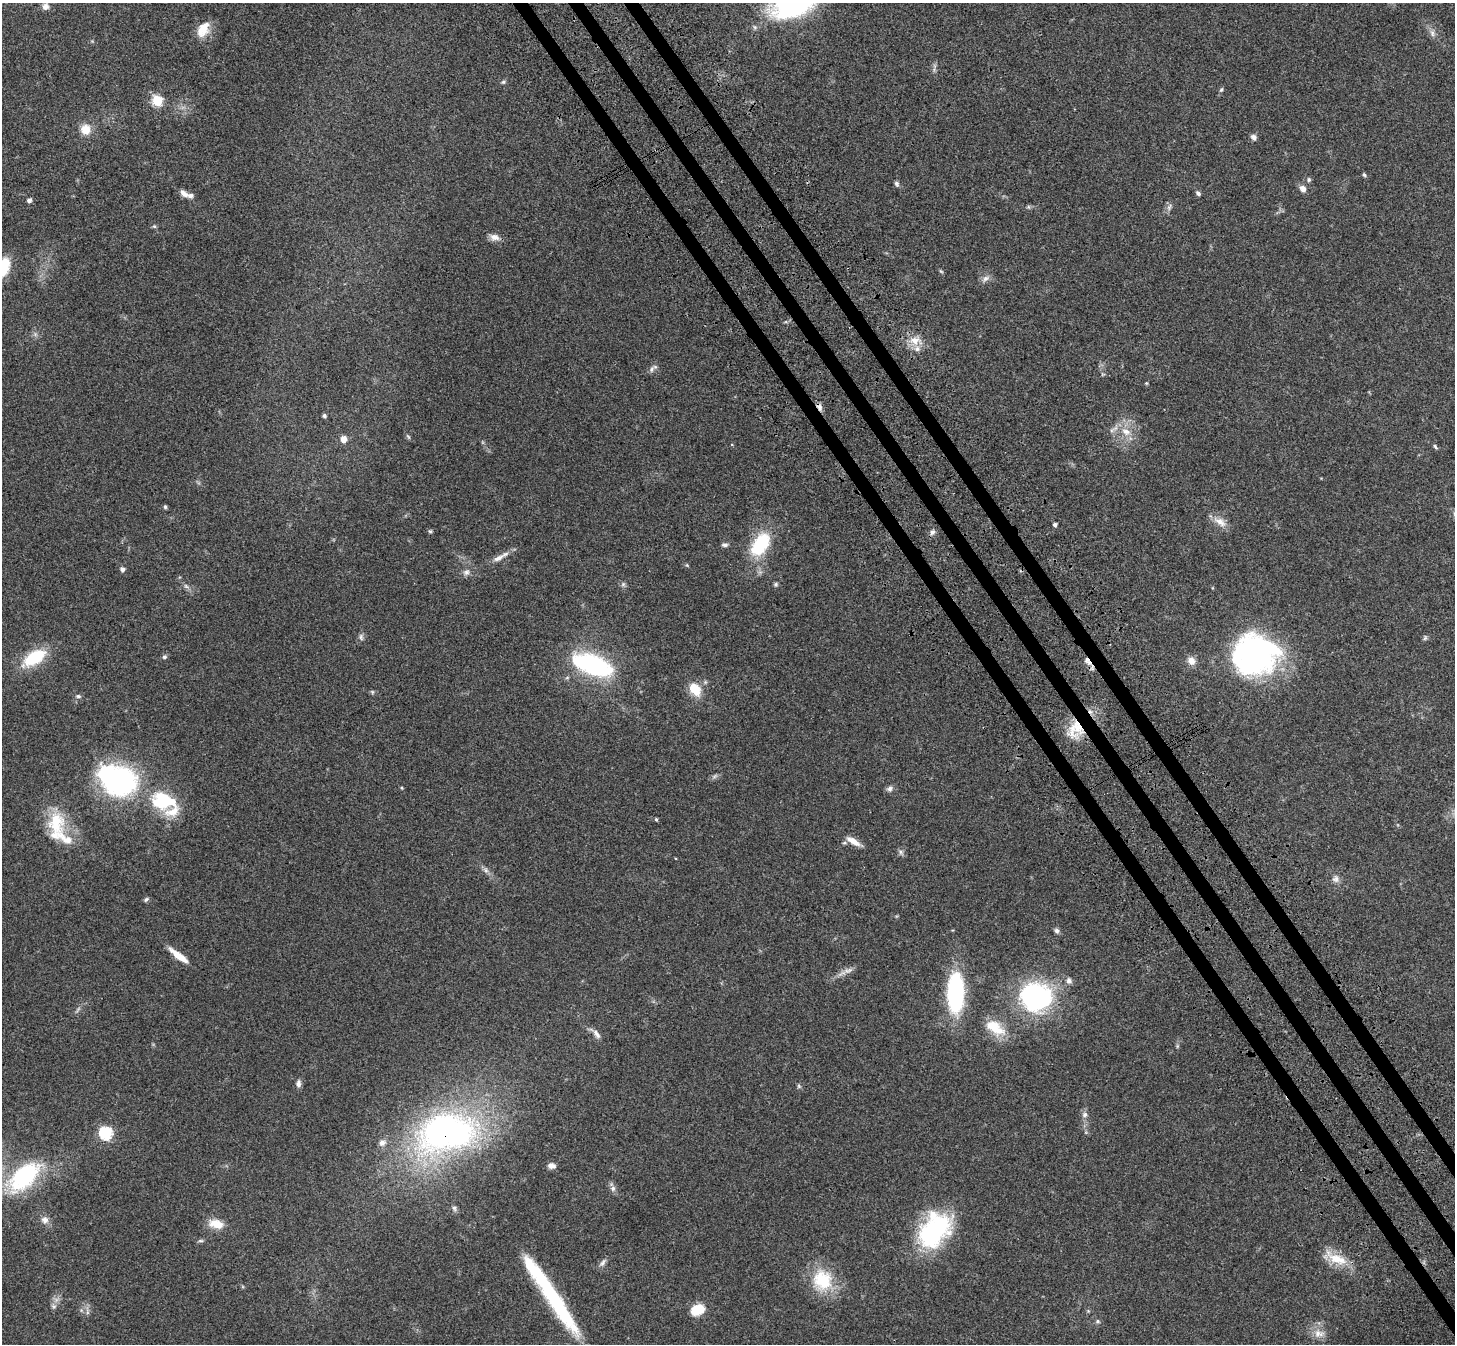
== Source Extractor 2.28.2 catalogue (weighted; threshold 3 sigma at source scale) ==
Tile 6 of 4 x 4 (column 2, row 2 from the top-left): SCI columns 1533-2985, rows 2899-4240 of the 5973 x 5932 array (HDU 1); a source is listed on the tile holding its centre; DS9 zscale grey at full resolution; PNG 1457 x 1346 px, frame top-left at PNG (2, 3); no overlay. Shown black and unused: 3% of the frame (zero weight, under 3 of 4 exposures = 5% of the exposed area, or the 3 px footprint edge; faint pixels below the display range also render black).
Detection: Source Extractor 2.28.2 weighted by HDU 2 'WHT'; one run over the whole footprint, this tile lists its part. Background 0.0835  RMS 0.0064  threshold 0.0287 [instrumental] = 3 sigma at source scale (4.5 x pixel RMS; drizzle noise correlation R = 1.50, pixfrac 1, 0.05/0.05 arcsec/px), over >= 5 px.
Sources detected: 118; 1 too faint to see at this stretch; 3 inside a brighter object's white glare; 1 cosmic-ray / hot-pixel residue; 1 long thin detection or spike segment (spike, bleed or trail) — not listed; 7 inside a brighter listed object's ellipse — not listed separately; the other 105 listed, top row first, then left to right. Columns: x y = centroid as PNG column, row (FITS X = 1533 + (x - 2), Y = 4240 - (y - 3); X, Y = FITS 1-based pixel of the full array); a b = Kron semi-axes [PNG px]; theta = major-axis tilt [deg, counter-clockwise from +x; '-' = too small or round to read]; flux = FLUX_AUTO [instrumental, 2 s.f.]
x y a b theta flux
45 6 8 8 - 2.9
203 29 20 13 59 10
1432 33 11 6 -82 2.6
934 66 8 4 72 1.5
503 82 6 5 - 1.1
1221 90 7 5 62 1.1
157 101 6 5 - 46
85 129 12 11 - 8.9
1254 137 7 6 - 2.5
1364 174 6 4 -62 1.1
1309 180 6 5 - 1.3
896 184 8 5 -59 1.4
1303 189 10 8 -60 3.3
184 193 12 7 -34 3.7
1198 193 7 5 -48 1.5
29 200 5 4 - 2.4
1029 207 6 4 -70 0.9
1169 207 12 5 57 2.2
154 226 6 5 - 0.92
494 237 13 8 -13 4.2
2 268 19 10 60 33
941 271 7 3 -36 0.81
985 279 13 7 38 2.9
35 334 7 5 -47 1.4
915 340 16 11 -5 8.2
651 369 9 6 65 2.1
1103 374 6 3 18 0.7
1146 383 4 4 - 0.68
819 407 10 6 -59 2.6
324 416 4 4 - 1.7
1126 432 15 9 -27 7.6
408 437 8 4 -56 1
343 439 5 5 - 6.6
732 445 4 3 - 0.49
1435 447 7 4 -53 1
165 507 5 4 - 0.98
1220 522 21 10 -33 6.5
1055 525 4 4 - 1.8
430 531 5 5 - 0.92
932 532 8 6 53 2.1
760 544 34 19 57 33
725 545 8 6 0 1.7
498 558 18 7 27 4.6
687 565 5 4 - 0.7
122 569 5 5 - 2.5
466 572 10 8 45 2.9
623 584 7 5 45 1.3
776 584 6 5 - 1.1
186 586 9 5 -30 1.9
361 637 10 6 -83 1.8
1425 638 8 5 70 1.2
1255 655 47 42 -50 160
164 657 6 6 - 1.3
34 658 24 13 31 31
1087 661 15 7 -52 3.8
1191 661 11 9 -50 4.8
593 665 45 20 -21 82
695 689 18 12 -53 12
372 692 6 5 - 0.94
78 696 8 5 -9 1.3
1075 730 25 20 59 17
106 774 8 7 - 160
715 776 8 5 32 1.5
401 788 4 3 - 0.74
890 789 9 7 46 2.3
164 801 36 24 -13 40
656 819 4 3 - 0.87
56 825 30 26 -40 25
853 841 20 6 -30 6.1
901 852 8 6 -17 1.7
486 870 9 6 -51 2.3
1336 879 10 10 - 3.1
146 899 8 5 38 1.2
1057 931 7 6 - 1.8
178 955 24 6 -38 10
848 970 14 7 14 3.6
1069 981 9 7 -74 2.5
955 993 40 16 89 76
1036 997 33 31 -8 98
995 1027 28 14 -35 16
596 1034 15 6 -53 3.2
1177 1046 6 4 72 0.88
298 1083 10 6 84 2.5
799 1086 6 5 - 1.1
1085 1115 8 8 - 2.4
443 1130 52 33 43 220
106 1133 6 6 - 89
382 1143 10 9 - 3.4
552 1166 10 7 -6 3.1
24 1177 50 26 42 69
613 1188 8 7 - 2.2
454 1208 8 7 - 1.8
45 1220 10 10 - 3.7
216 1224 20 11 -12 9.2
934 1230 40 27 51 85
201 1241 8 4 0 1.1
1335 1258 36 12 -23 15
603 1262 13 6 54 2.3
822 1280 30 27 -76 28
54 1306 8 6 -51 1.8
697 1310 14 10 22 15
1088 1311 5 5 - 0.76
87 1312 9 4 -82 1.7
1097 1321 7 5 -1 1.2
1319 1333 16 11 -2 6.5
Overlapping masked pixels (flux is a lower limit): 4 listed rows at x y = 819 407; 1087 661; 1075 730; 443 1130
Isophote crosses this tile's border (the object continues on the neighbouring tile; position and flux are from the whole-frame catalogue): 2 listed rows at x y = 2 268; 24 1177